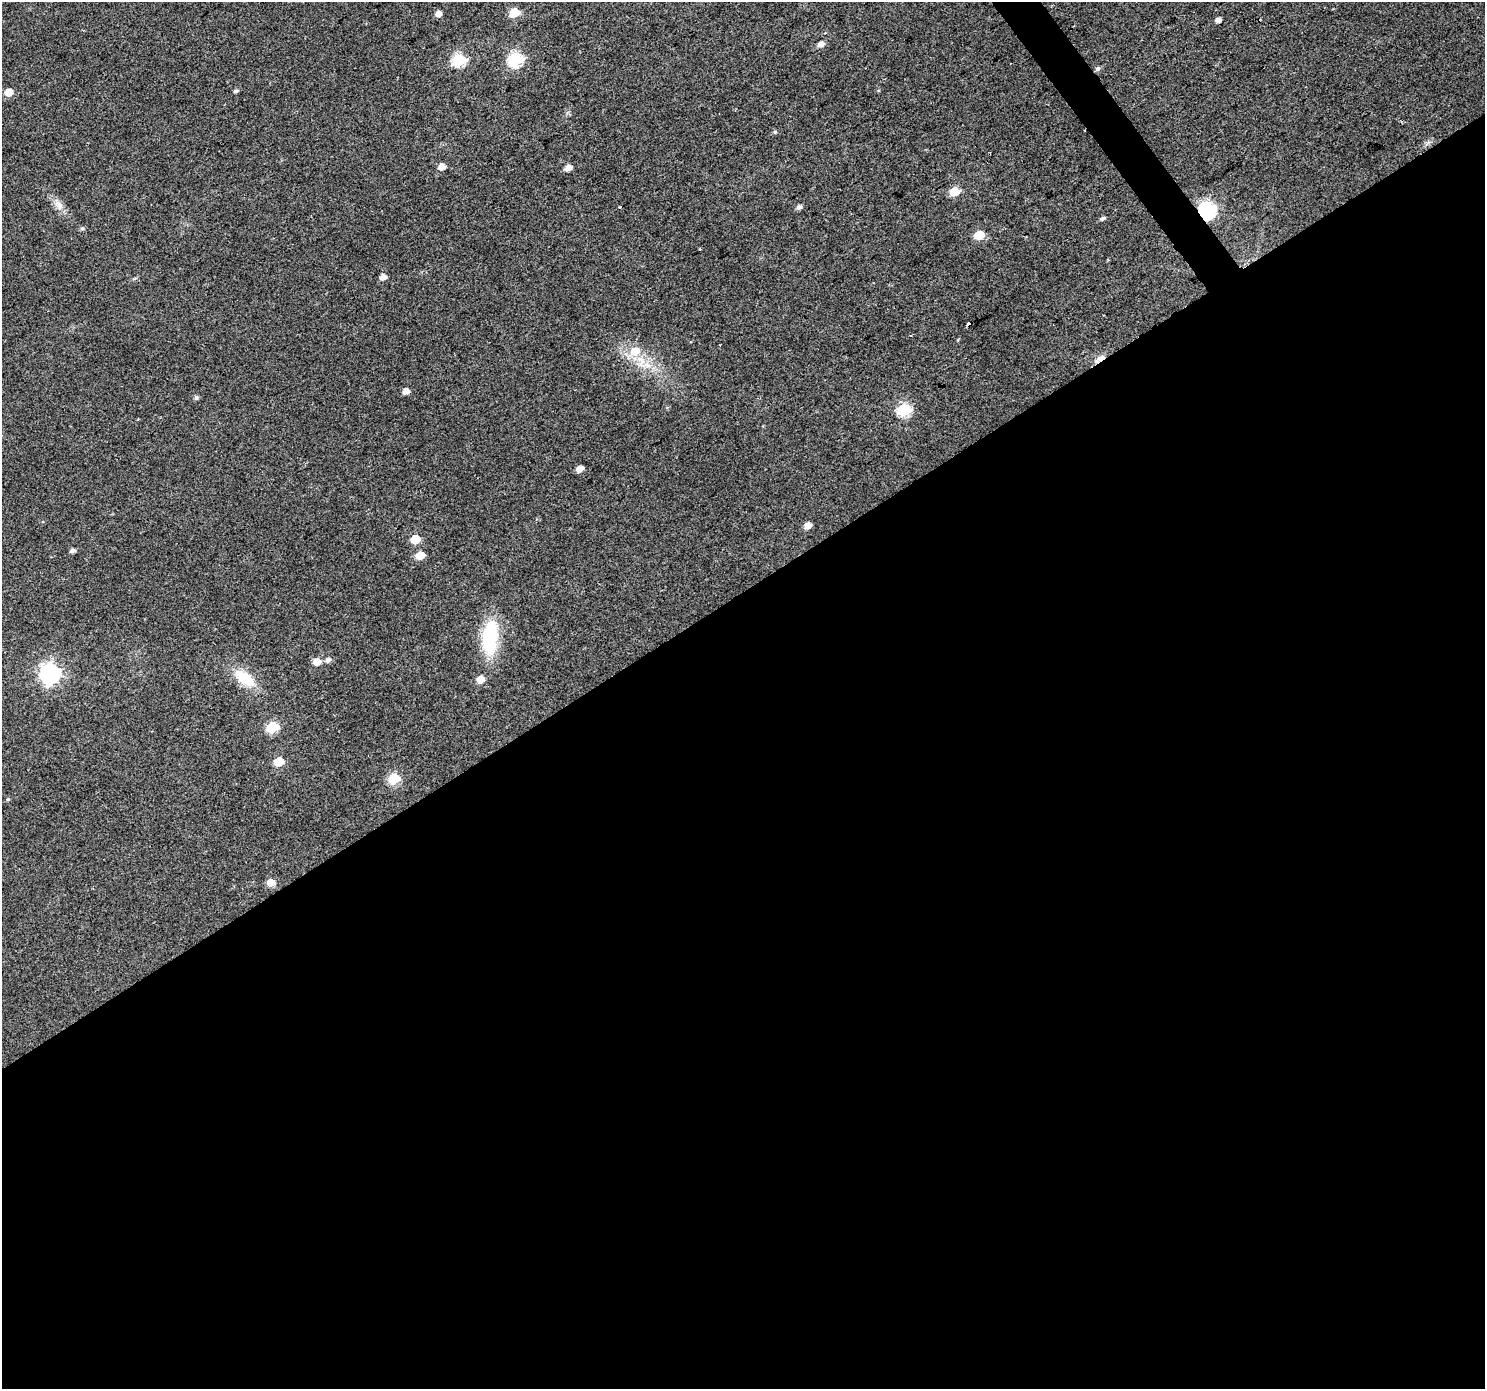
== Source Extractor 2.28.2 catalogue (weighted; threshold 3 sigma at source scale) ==
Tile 15 of 4 x 4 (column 3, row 4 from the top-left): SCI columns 2972-4454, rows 190-1576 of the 5938 x 5863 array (HDU 1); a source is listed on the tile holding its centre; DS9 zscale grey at full resolution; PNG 1487 x 1391 px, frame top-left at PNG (2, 2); no overlay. Shown black and unused: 58% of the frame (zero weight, under 2 of 3 exposures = <1% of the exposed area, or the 3 px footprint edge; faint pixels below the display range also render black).
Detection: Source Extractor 2.28.2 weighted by HDU 2 'WHT'; one run over the whole footprint, this tile lists its part. Background 0.0767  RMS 0.0077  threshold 0.0348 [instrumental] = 3 sigma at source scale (4.5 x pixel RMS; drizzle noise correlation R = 1.50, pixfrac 1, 0.0396/0.0396 arcsec/px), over >= 5 px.
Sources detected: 45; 1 cosmic-ray / hot-pixel residue — not listed; the other 44 listed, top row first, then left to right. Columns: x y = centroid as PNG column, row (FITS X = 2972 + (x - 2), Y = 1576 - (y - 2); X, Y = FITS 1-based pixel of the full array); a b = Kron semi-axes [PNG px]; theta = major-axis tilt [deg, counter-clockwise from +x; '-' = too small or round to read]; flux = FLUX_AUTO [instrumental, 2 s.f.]
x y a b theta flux
514 12 6 5 - 22
438 14 5 5 - 5.2
1218 20 4 4 - 3.7
821 44 6 5 - 4.5
515 59 7 6 - 120
459 60 7 6 - 94
1098 69 6 5 - 2
235 91 6 4 7 1.4
9 92 6 5 - 11
775 132 6 4 70 1.1
442 167 6 5 - 6
568 168 6 5 - 6.3
954 192 6 5 - 22
59 205 16 9 -51 6.2
620 207 3 3 - 0.61
799 207 6 5 - 2.3
1207 210 7 7 - 210
1102 218 6 5 - 1.7
82 228 5 5 - 1.2
979 235 6 5 - 22
700 249 3 3 - 0.59
383 277 6 5 - 5
635 351 11 9 28 12
1099 359 16 6 32 4.7
646 365 16 7 -4 7.6
405 391 6 5 - 5
196 397 5 5 - 1.9
904 410 7 6 - 88
580 469 5 4 - 7.1
808 526 6 5 - 6.4
415 539 6 5 - 17
72 551 6 4 14 2.5
420 555 6 5 - 14
490 637 39 17 85 48
328 660 6 5 - 3.2
317 662 7 6 - 7.9
50 674 8 8 - 330
244 678 24 13 -35 23
480 679 6 5 - 9.1
272 727 7 6 - 54
279 762 6 5 - 20
394 778 6 6 - 47
8 799 5 4 - 0.92
270 882 7 6 - 8.2
Overlapping masked pixels (flux is a lower limit): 2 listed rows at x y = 1207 210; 1099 359